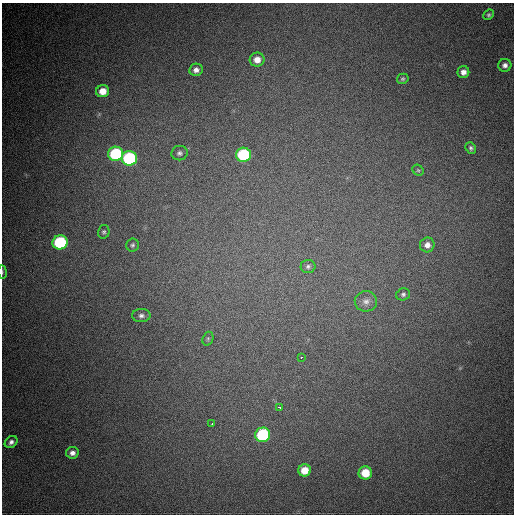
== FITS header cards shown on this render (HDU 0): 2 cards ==
NAXIS1  =                  512
NAXIS2  =                  512

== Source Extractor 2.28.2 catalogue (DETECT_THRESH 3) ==
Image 512 x 512 px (HDU 0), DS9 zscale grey, 1 PNG px = 1 image px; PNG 516 x 516 px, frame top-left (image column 1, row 512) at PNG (2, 3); each listed source drawn as its Kron ellipse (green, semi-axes under 4 px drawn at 4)
Background 819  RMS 22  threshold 66.6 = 3 sigma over >= 5 px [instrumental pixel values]
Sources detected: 31; all 31 listed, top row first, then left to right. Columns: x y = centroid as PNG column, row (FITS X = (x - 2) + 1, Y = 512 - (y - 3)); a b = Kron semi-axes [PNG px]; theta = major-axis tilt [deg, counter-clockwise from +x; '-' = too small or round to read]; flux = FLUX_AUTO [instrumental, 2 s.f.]
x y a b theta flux
489 15 5 4 - 2900
257 60 7 7 - 14000
505 65 6 6 - 6400
196 70 7 6 - 7200
463 72 6 6 - 8600
403 79 6 5 - 2600
103 91 6 6 - 18000
471 148 6 5 - 3300
180 153 8 7 - 4600
116 154 7 7 - 130000
243 155 7 7 - 150000
129 158 8 7 - 190000
418 170 6 5 - 2400
104 232 7 6 - 3400
60 242 7 7 - 150000
132 245 6 6 - 3400
427 245 7 7 - 8200
308 266 7 6 - 4200
2 272 7 3 -83 2000
403 294 7 6 - 3700
366 301 11 10 - 9400
141 316 9 6 0 5600
208 339 7 5 71 2800
301 357 3 3 - 3600
280 408 3 3 - 30000
212 424 3 3 - 4100
263 435 7 7 - 160000
11 442 7 5 39 5700
72 453 6 6 - 6900
305 470 6 6 - 24000
365 473 6 6 - 32000
At the frame edge (FLAGS 8, measured only in part): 1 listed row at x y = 2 272